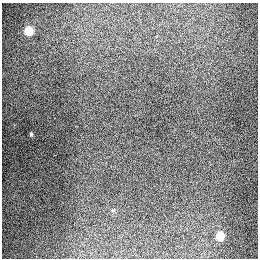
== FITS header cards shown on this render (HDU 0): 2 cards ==
NAXIS1  =                  256
NAXIS2  =                  256

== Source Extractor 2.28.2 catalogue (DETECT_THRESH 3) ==
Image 256 x 256 px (HDU 0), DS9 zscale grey, 1 PNG px = 1 image px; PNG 260 x 260 px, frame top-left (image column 1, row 256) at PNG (2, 3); no overlay
Background 1320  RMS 27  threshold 82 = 3 sigma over >= 5 px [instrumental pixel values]
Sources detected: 3; all 3 listed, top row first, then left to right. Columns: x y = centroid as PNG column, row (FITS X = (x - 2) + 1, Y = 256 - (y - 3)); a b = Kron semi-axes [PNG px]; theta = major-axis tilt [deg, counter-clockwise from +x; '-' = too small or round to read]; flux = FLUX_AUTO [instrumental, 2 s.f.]
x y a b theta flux
28 31 6 5 - 90000
31 134 4 3 - 2300
220 236 6 5 - 70000